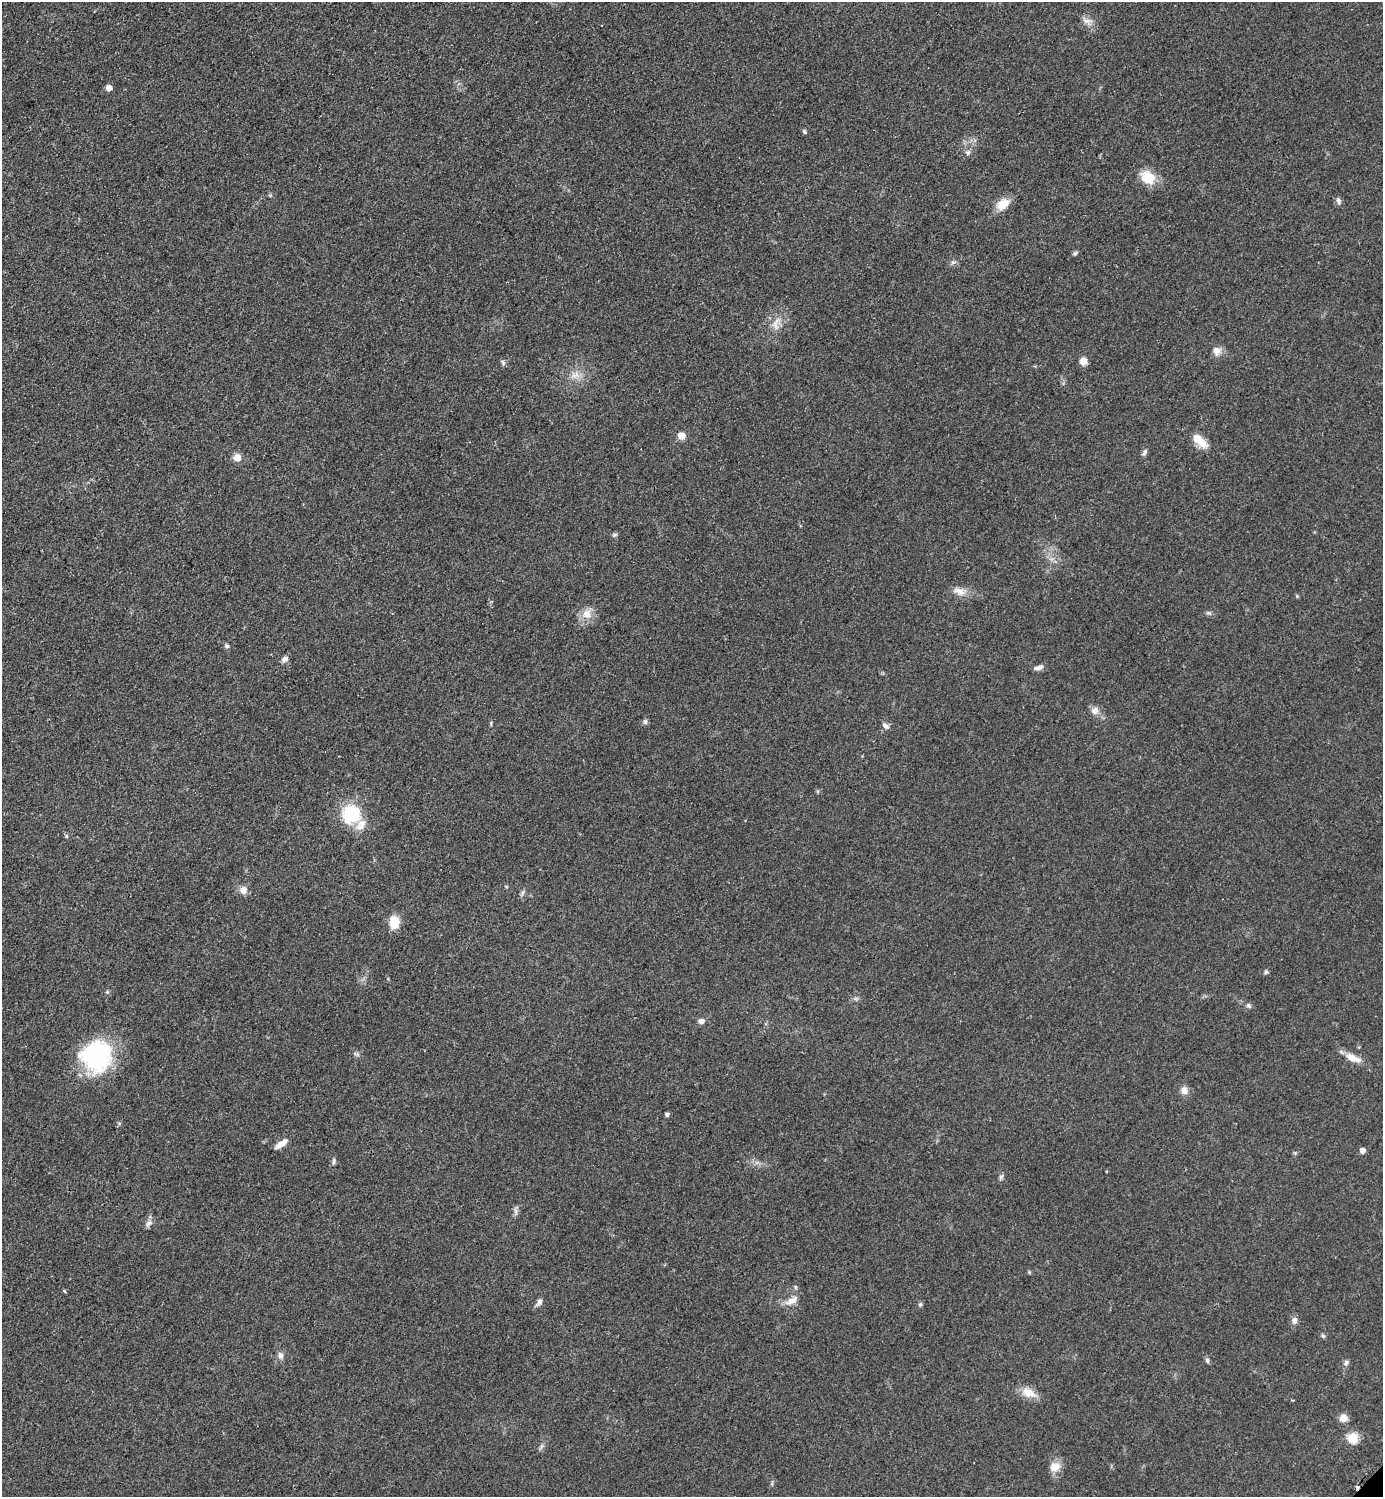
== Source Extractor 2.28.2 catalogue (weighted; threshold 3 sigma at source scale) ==
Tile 11 of 4 x 4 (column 3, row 3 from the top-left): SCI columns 3076-4456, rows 1504-2998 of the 6005 x 6005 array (HDU 1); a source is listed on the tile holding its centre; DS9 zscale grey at full resolution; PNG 1385 x 1499 px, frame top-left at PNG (2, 2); no overlay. Shown black and unused: <1% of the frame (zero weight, under 2 of 3 exposures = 1% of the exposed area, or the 3 px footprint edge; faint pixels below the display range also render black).
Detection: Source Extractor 2.28.2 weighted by HDU 2 'WHT'; one run over the whole footprint, this tile lists its part. Background 0.0799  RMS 0.0075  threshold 0.0337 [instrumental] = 3 sigma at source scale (4.5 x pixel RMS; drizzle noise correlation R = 1.50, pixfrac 1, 0.05/0.05 arcsec/px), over >= 5 px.
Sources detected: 64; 1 cosmic-ray / hot-pixel residue — not listed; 1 inside a brighter listed object's ellipse — not listed separately; the other 62 listed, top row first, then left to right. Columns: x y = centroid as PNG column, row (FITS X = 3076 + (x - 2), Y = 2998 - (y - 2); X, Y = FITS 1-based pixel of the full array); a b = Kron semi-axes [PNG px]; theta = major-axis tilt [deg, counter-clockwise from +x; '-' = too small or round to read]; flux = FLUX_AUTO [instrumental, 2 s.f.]
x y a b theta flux
1087 21 14 8 -28 5
109 88 5 5 - 5.8
804 131 6 5 - 1.3
968 152 7 6 - 2.1
1148 177 21 16 -34 15
1339 201 9 6 -66 2.4
1003 204 16 11 37 11
1075 253 7 5 20 1.3
953 262 6 5 - 1.5
775 325 15 7 -72 5.5
1216 351 10 9 - 5.4
1083 361 8 7 - 6.1
503 362 8 5 -69 1.6
575 375 16 8 19 6.4
681 436 5 5 - 14
1199 440 21 8 -42 14
1145 452 9 5 62 1.9
237 457 9 8 - 5.9
614 535 6 6 - 1.4
959 591 16 10 -21 6.6
1297 596 5 4 - 0.87
1208 613 8 4 0 1.4
587 614 14 12 42 8.3
227 646 5 5 - 2
285 659 9 6 30 3.1
1039 667 11 5 18 3.3
1095 711 12 10 44 4.2
645 722 8 6 90 1.7
885 726 10 6 -36 2.6
351 814 19 17 52 41
66 836 6 4 -89 0.99
243 890 10 9 - 5.2
522 893 7 4 72 1.5
394 922 12 9 86 16
1266 972 6 5 - 1.3
1249 1006 7 6 - 1.7
701 1021 6 5 - 3.6
357 1054 9 4 -26 1.7
96 1056 34 32 63 83
1353 1058 21 8 -22 9
1184 1090 10 9 - 4.9
667 1114 4 4 - 2
281 1144 17 6 35 6.4
1362 1150 4 4 - 5.8
334 1161 10 4 89 1.5
1001 1177 7 5 47 1.5
516 1211 11 4 -79 2
148 1223 11 6 52 2.9
1029 1272 5 4 - 0.91
64 1291 4 3 - 1.8
791 1300 19 8 28 6.5
539 1302 10 6 62 2.7
920 1304 6 5 - 1.4
1294 1320 9 7 82 3.5
1323 1336 6 5 - 1.2
280 1355 9 7 -70 3
1207 1360 7 5 -72 1.6
1346 1363 8 6 85 1.9
1029 1393 22 11 -25 9.3
1343 1418 10 9 - 4.9
1353 1438 13 13 - 9.8
1055 1467 15 12 14 7.4